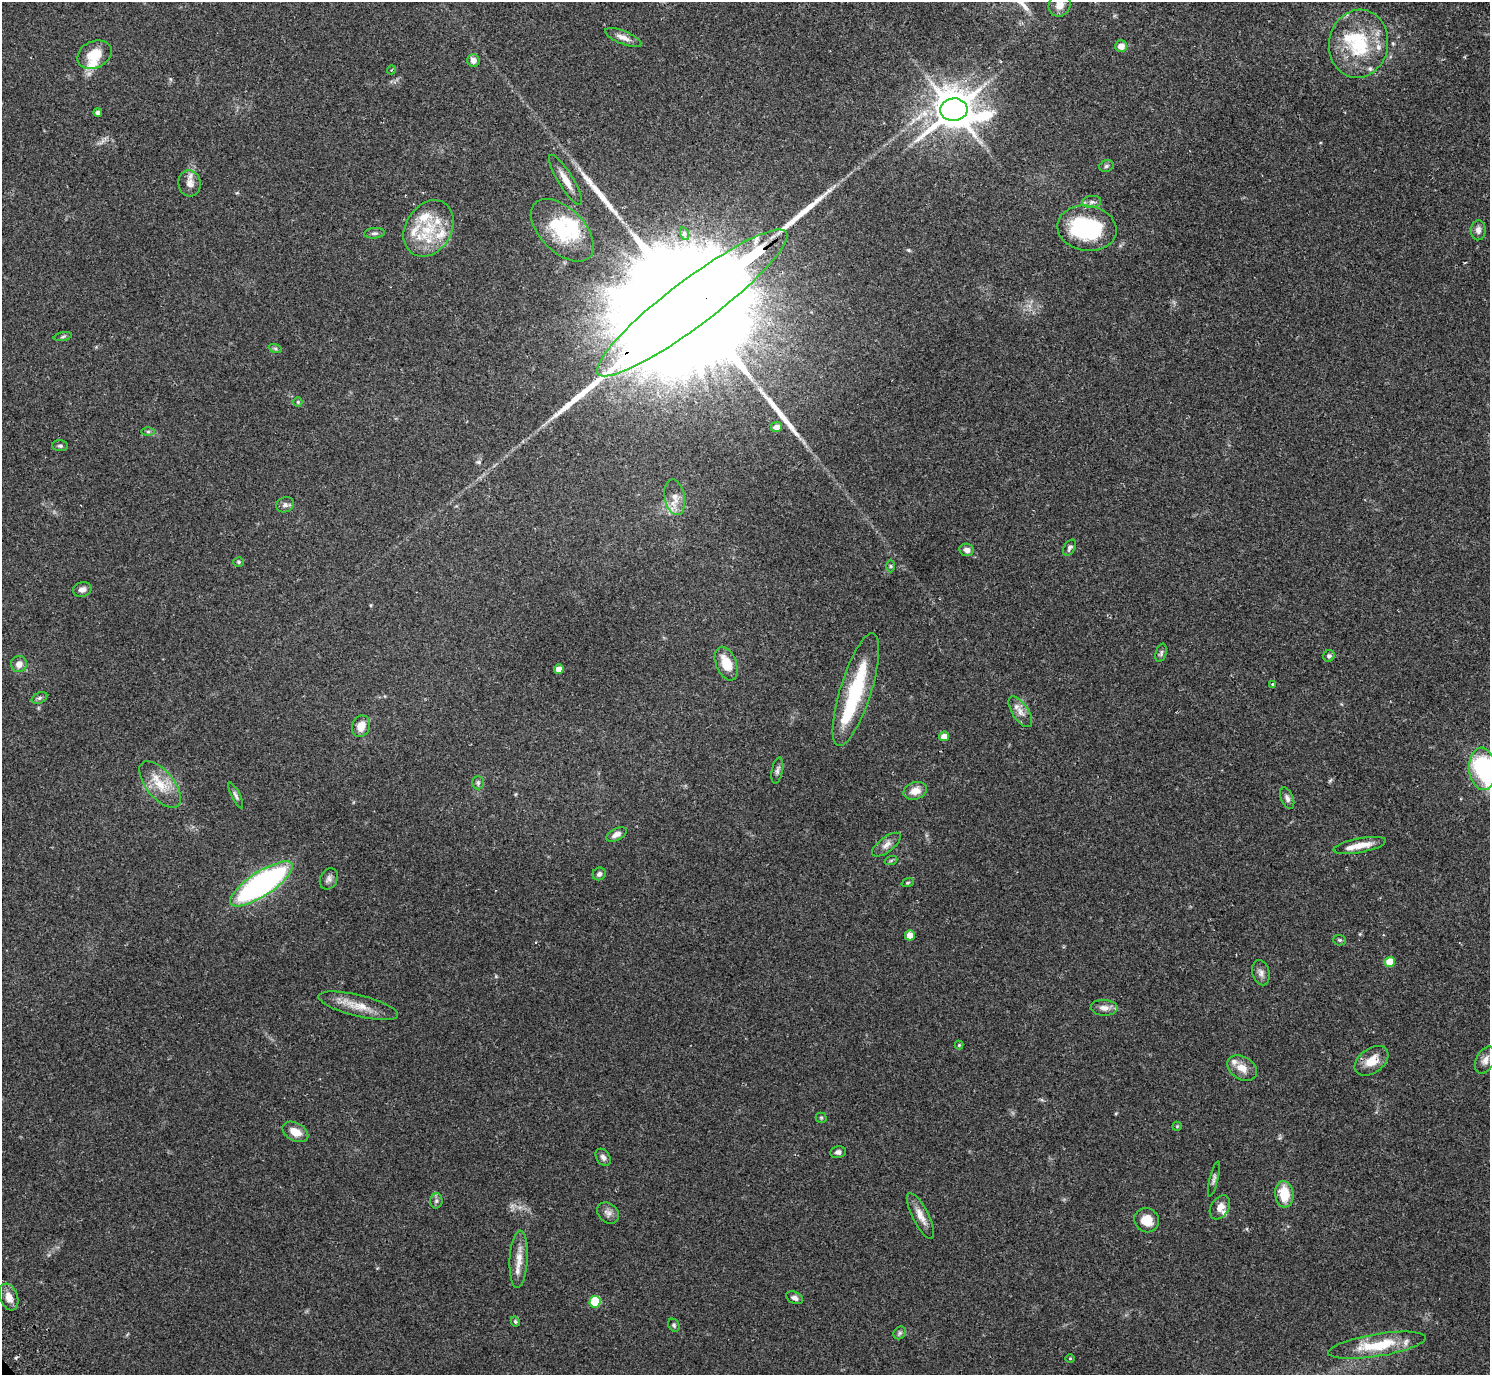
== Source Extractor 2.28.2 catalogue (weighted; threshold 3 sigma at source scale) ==
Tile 10 of 4 x 4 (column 2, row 3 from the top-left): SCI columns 1536-3023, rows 1575-2947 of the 6050 x 6033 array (HDU 1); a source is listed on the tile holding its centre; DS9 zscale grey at full resolution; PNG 1492 x 1377 px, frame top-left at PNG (2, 2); each listed source drawn as its Kron ellipse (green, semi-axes under 4 px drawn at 4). Shown black and unused: <1% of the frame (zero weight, under 2 of 3 exposures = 3% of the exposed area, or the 3 px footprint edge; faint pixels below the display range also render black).
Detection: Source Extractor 2.28.2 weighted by HDU 2 'WHT'; one run over the whole footprint, this tile lists its part. Background 0.108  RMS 0.0067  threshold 0.03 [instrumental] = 3 sigma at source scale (4.5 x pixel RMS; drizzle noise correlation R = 1.50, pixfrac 1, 0.05/0.05 arcsec/px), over >= 5 px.
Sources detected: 110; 3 inside a brighter object's white glare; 1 cosmic-ray / hot-pixel residue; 3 long thin detections or spike segments (spike, bleed or trail) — neither listed nor drawn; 13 inside a brighter listed object's ellipse — not listed separately; the other 90 listed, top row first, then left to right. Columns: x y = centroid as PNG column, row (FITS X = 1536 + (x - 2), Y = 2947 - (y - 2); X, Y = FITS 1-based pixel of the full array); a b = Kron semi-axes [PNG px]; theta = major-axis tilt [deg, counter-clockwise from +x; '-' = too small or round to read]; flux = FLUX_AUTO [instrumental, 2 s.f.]
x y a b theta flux
1060 5 12 10 52 5.4
623 37 19 6 -22 4.5
1358 44 34 29 79 42
1121 46 6 6 - 5.1
94 55 18 13 26 15
473 60 6 6 - 4.2
391 70 4 3 - 0.53
954 110 13 11 5 2200
98 112 4 4 - 1.5
1106 166 7 5 17 1.4
566 180 29 7 -58 8.5
190 183 13 11 -83 5.2
1092 202 9 6 7 2.3
429 228 30 23 58 30
1087 228 30 22 -9 65
562 230 38 22 -45 43
1478 230 10 7 87 3
374 233 10 5 4 1.8
685 234 6 4 -71 1.5
692 303 118 23 37 81000
63 337 9 3 12 1
275 348 7 4 -19 1.1
298 402 5 4 - 0.79
776 427 5 5 - 5.2
148 431 6 4 0 1.1
60 446 8 5 -2 1.4
675 497 18 10 -78 6.9
285 505 9 7 26 2.1
1070 548 9 5 61 1.7
967 550 7 6 - 3.2
239 562 5 4 - 0.9
890 566 6 4 -89 0.83
82 590 9 7 13 3
1161 653 9 5 75 1.5
1329 656 6 5 - 1.7
19 664 8 8 - 4.4
726 664 18 10 -68 13
559 669 5 4 - 5.9
1273 684 3 3 - 1.2
856 690 59 15 73 50
39 698 8 5 27 1.5
1020 712 17 8 -56 5.4
361 726 11 8 69 6.8
944 736 5 4 - 6.9
1482 769 21 13 -85 54
777 770 13 5 79 2.1
478 783 7 5 -90 1.4
160 784 28 13 -50 15
915 791 12 8 16 7.1
236 795 14 4 -64 1.8
1287 798 11 6 -68 2.4
616 834 11 6 26 3.6
886 845 17 7 37 3.9
1360 845 26 7 11 9.1
891 860 6 4 20 0.99
599 874 7 6 - 1.9
329 879 11 8 64 2.8
908 883 6 4 20 0.8
261 884 36 12 33 180
910 935 5 5 - 6.1
1340 940 6 5 - 1.1
1390 962 5 5 - 14
1261 973 13 8 -75 3.2
358 1006 41 10 -14 13
1104 1008 13 8 -3 4.7
959 1045 4 4 - 0.74
1485 1060 14 9 62 4.4
1372 1061 19 12 36 10
1242 1068 16 11 -31 7.4
821 1118 5 5 - 0.85
1177 1126 5 4 - 0.69
295 1132 14 9 -29 7.6
838 1152 7 6 - 2.2
603 1157 9 6 -55 2.5
1214 1179 18 4 76 2
1284 1194 13 9 -85 16
436 1201 7 6 - 1.7
1220 1207 13 9 58 4.9
608 1213 12 9 -43 3.4
921 1216 25 8 -63 6.8
1147 1220 12 12 - 9.9
519 1259 29 9 87 8.6
9 1297 14 9 -70 6.2
795 1298 9 5 -24 2.2
595 1302 6 5 - 26
515 1321 5 4 - 1.1
674 1325 7 5 -60 1.2
900 1333 7 5 45 1.3
1377 1345 49 11 9 27
1070 1358 5 3 - 0.57
Overlapping masked pixels (flux is a lower limit): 1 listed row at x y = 692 303
Isophote crosses this tile's border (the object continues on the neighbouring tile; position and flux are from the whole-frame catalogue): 3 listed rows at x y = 1060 5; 692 303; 1482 769